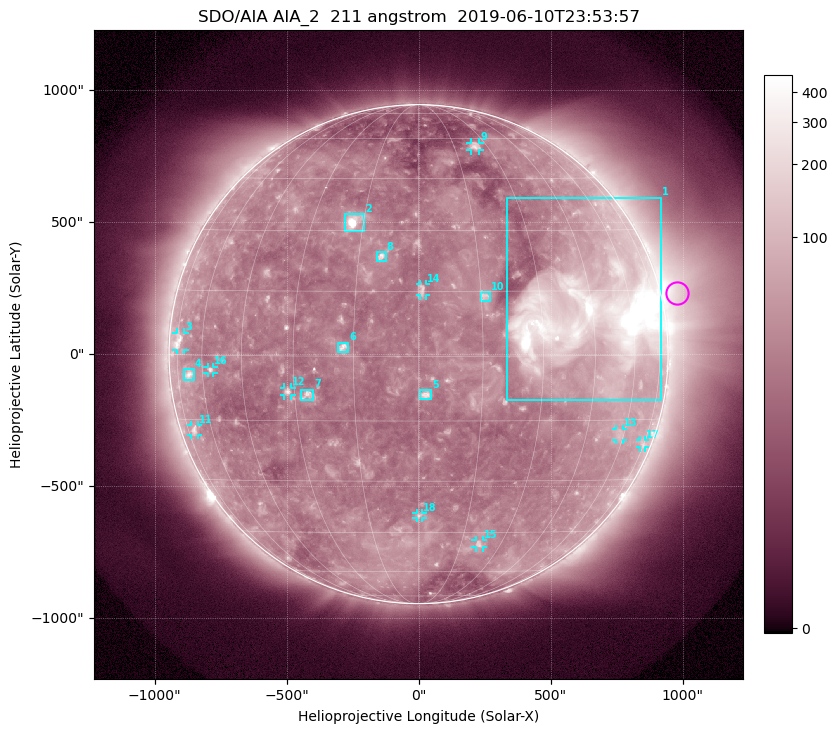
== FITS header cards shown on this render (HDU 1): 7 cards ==
TELESCOP= 'SDO/AIA'
INSTRUME= 'AIA_2'
WAVELNTH=                  211
WAVEUNIT= 'angstrom'
DATE-OBS= '2019-06-10T23:53:57.63'
CTYPE1  = 'HPLN-TAN'
CTYPE2  = 'HPLT-TAN'

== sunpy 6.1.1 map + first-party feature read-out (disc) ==
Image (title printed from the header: SDO/AIA AIA_2  211 angstrom  2019-06-10T23:53:57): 1024 x 1024 px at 2.4 arcsec/px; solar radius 945 arcsec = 394 px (full disc in frame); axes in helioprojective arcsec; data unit not stated in the header (colour bar unlabelled)
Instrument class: DISC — disc imager (sunpy class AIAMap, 211 A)
Bright regions (active regions / flare kernels): reference = the median radial profile (limb darkening/brightening removed); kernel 9 px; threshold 5 sigma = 58.9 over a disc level ~33.6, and >= 1.15x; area >= 12 px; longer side >= 9 px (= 22 arcsec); searched inside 0.97 R_sun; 18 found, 18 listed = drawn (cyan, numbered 1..; 10 of them under ~33 arcsec drawn as corner ticks so the feature stays visible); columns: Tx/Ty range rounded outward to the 5 arcsec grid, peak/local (2 s.f.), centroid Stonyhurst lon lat
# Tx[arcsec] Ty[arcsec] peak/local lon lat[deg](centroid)
1 330..920 -175..595 19 +44 +10
2 -280..-205 465..530 30 -18 +32
3 -920..-885 15..85 5.2 -73 +3
4 -890..-850 -95..-55 5.4 -67 -5
5 5..50 -170..-135 7.3 +2 -9
6 -305..-265 5..45 7.6 -17 +2
7 -450..-395 -175..-135 6.4 -27 -9
8 -160..-125 350..390 7 -9 +23
9 195..230 770..805 4.8 +24 +57
10 235..270 200..235 4.7 +16 +14
11 -865..-835 -305..-265 4 -70 -17
12 -510..-480 -155..-125 5.9 -32 -8
13 745..775 -325..-280 2.9 +58 -18
14 5..30 220..265 4.6 +1 +15
15 215..245 -735..-705 4 +22 -49
16 -800..-775 -70..-45 3.8 -56 -3
17 840..860 -355..-325 2.7 +73 -21
18 -10..15 -620..-600 3.6 +0 -40
Off-limb structures (1.02-1.3 R_sun): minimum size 162 px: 2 found; the strongest spans PA ~215..330 deg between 1.02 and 1.3 R_sun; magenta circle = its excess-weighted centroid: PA ~285 deg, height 1.06 R_sun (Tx ~980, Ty ~230 arcsec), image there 4.8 x the reference